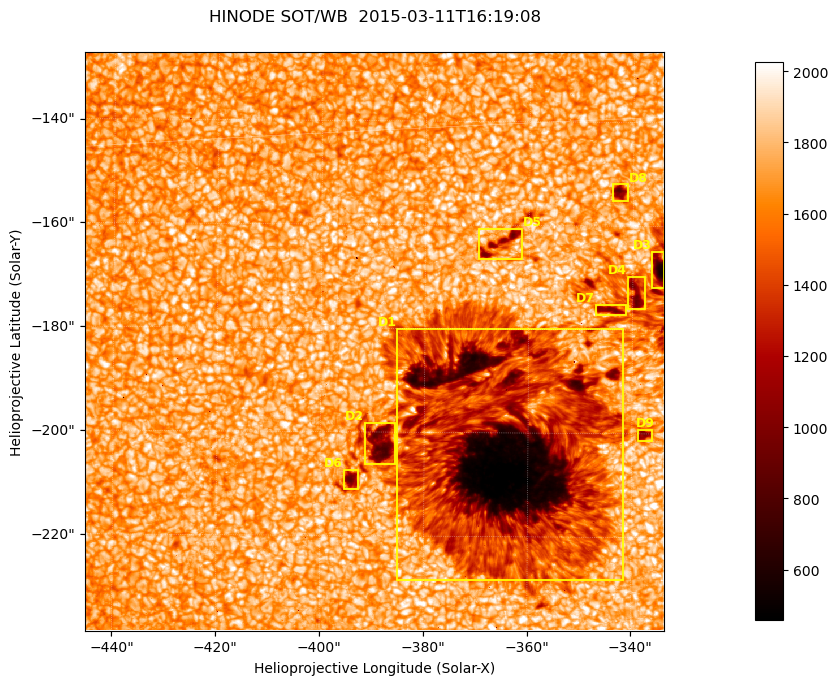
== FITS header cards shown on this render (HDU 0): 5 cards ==
TELESCOP= 'HINODE'
INSTRUME= 'SOT/WB'
DATE_OBS= '2015-03-11T16:19:08.874'
CTYPE1  = 'Solar-X'
CTYPE2  = 'Solar-Y'

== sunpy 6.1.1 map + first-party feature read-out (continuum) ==
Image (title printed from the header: HINODE SOT/WB  2015-03-11T16:19:08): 1024 x 1024 px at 0.109 arcsec/px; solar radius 966 arcsec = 8862 px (partial field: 0.4% of the solar disc is inside the frame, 100% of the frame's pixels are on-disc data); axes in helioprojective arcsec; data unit not stated in the header (colour bar unlabelled)
Orientation: roll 0.412 deg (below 1 deg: not rotated)
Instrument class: CONTINUUM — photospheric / low-chromospheric filtergram (green cont 5550): granulation and sunspots, dark-feature search
Dark features (sunspots / pores): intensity divided by the frame's on-disc median (partial field: no limb-darkening profile); reference = the frame's on-disc median (the 8%-of-disc-diameter window exceeds this field); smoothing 3 px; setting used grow <= 0.8, no closing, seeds <= 0.8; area >= 262 px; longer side >= 12 px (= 1.3 arcsec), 6 px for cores <= 0.7; partial field; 9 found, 9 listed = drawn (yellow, D1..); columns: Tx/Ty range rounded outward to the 1 arcsec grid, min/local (2 s.f., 1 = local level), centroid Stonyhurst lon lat
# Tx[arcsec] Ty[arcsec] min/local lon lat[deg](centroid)
D1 -386..-341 -229..-179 0.24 -23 -19
D2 -392..-385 -207..-198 0.45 -25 -19
D3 -337..-333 -172..-164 0.32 -21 -17
D4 -341..-337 -176..-169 0.52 -21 -17
D5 -370..-361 -167..-160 0.53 -23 -16
D6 -396..-392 -211..-207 0.51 -25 -19
D7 -348..-341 -178..-175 0.55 -22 -17
D8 -344..-341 -156..-151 0.49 -22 -16
D9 -339..-336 -202..-199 0.57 -22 -19